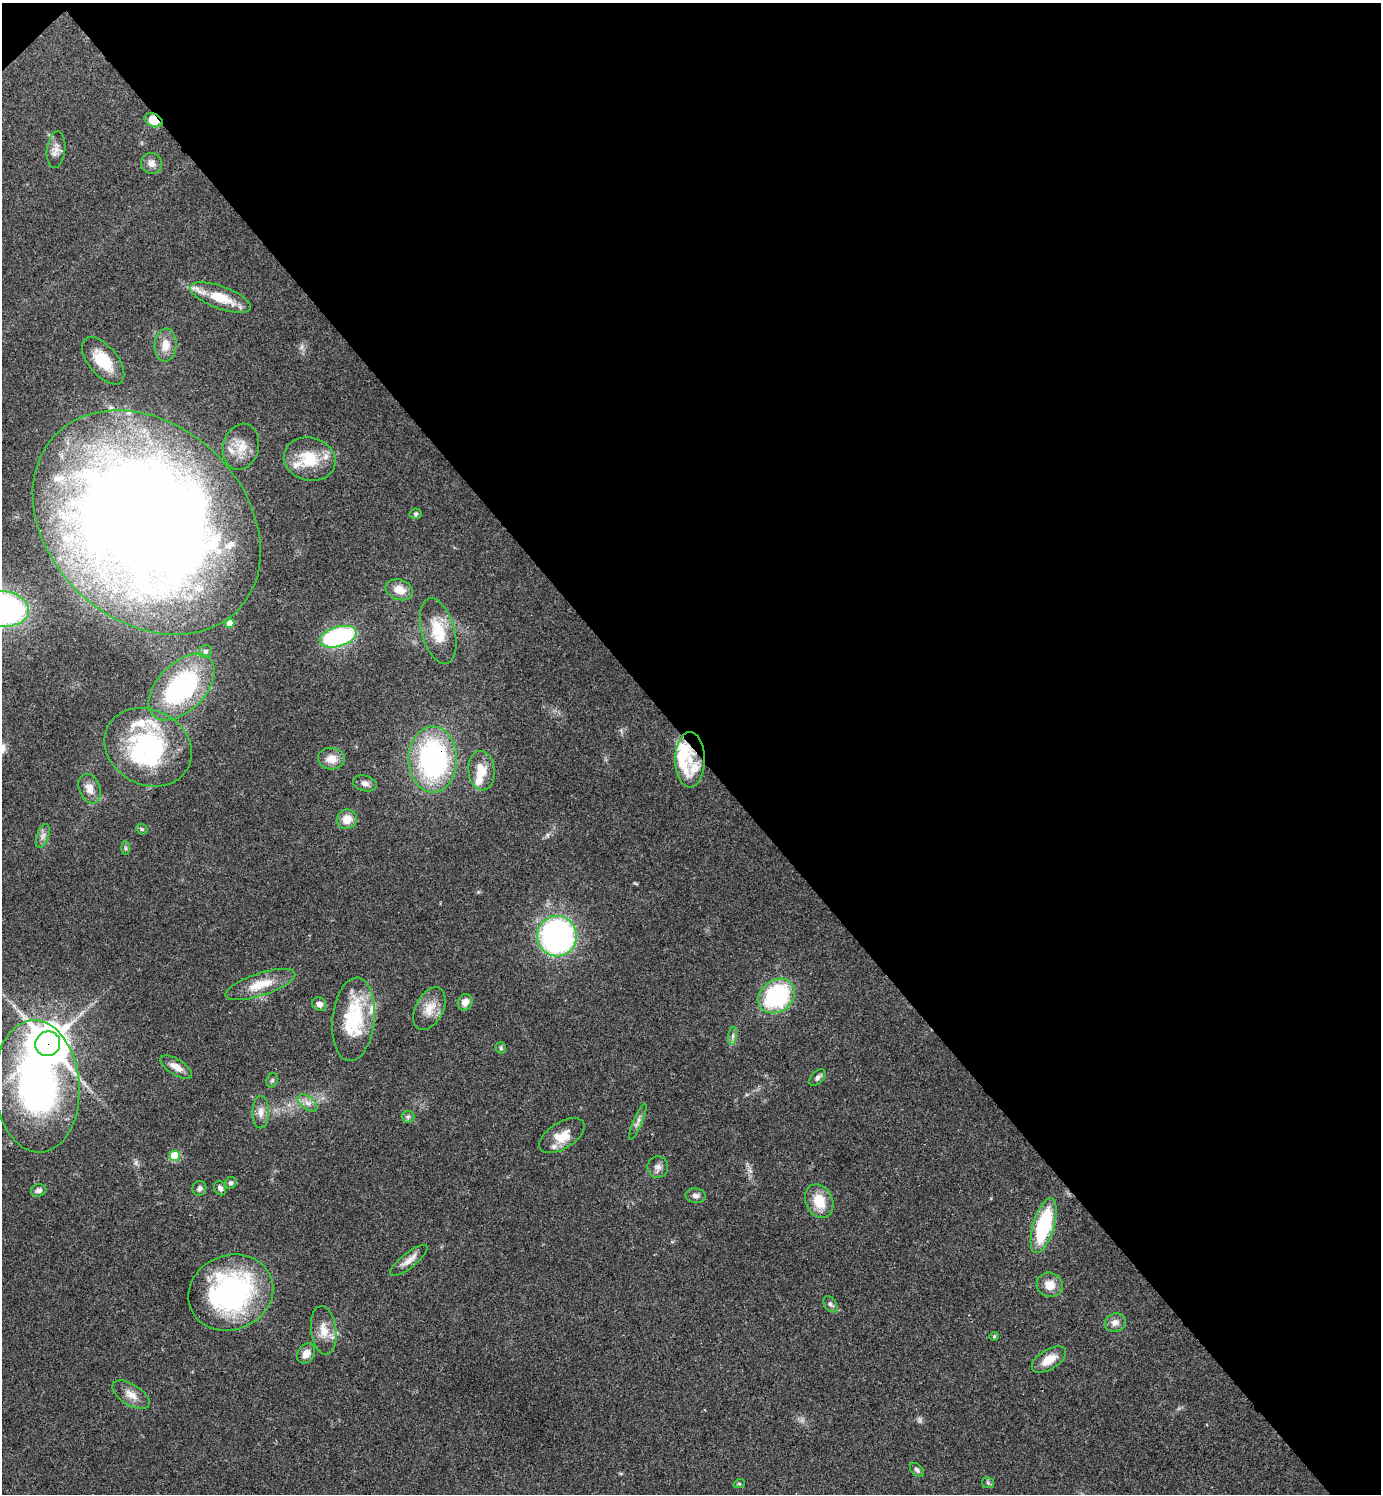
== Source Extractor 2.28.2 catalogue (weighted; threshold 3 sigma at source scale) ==
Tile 3 of 4 x 4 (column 3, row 1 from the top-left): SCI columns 3060-4438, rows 4481-5972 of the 5977 x 5979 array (HDU 1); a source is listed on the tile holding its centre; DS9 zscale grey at full resolution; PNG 1383 x 1496 px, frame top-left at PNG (2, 3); each listed source drawn as its Kron ellipse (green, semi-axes under 4 px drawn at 4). Shown black and unused: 50% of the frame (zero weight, under 3 of 4 exposures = <1% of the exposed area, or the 3 px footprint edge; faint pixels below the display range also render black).
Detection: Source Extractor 2.28.2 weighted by HDU 2 'WHT'; one run over the whole footprint, this tile lists its part. Background 0.044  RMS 0.0048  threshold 0.0217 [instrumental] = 3 sigma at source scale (4.5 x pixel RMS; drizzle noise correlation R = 1.50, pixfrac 1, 0.05/0.05 arcsec/px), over >= 5 px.
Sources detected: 91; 2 too faint to see at this stretch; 3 inside a brighter object's white glare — neither listed nor drawn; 17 inside a brighter listed object's ellipse — not listed separately; the other 69 listed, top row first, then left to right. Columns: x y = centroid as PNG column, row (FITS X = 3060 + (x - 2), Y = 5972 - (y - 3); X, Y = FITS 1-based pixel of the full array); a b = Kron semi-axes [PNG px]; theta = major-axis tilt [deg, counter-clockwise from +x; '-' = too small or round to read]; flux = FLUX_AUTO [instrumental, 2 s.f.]
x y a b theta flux
154 120 9 6 -25 9.6
56 149 18 9 83 3.7
151 163 11 10 - 2.9
220 297 32 11 -20 14
166 345 16 11 86 5.7
103 361 28 14 -50 15
241 447 23 18 76 8.7
310 459 26 21 -14 18
416 514 6 5 - 0.9
147 522 127 97 -43 1100
399 590 14 10 -19 6
2 609 27 18 -4 140
230 623 5 4 - 5.3
438 631 34 16 -74 15
338 637 19 10 16 72
205 651 6 6 - 1.3
182 687 40 24 45 70
148 747 45 37 -27 59
331 759 13 11 -5 6.1
433 759 33 24 -89 92
690 760 28 15 -90 11
482 771 20 13 -84 9
365 783 12 7 -14 2.3
89 789 15 10 -68 4.7
347 819 10 9 - 6.2
142 829 6 5 - 0.66
43 836 12 6 71 2.1
126 848 7 4 -88 0.94
557 936 20 20 - 130
260 984 36 11 18 11
777 996 19 15 39 56
465 1002 8 7 - 3.8
319 1004 7 6 - 2.7
429 1009 23 14 63 7.8
354 1019 42 21 84 36
733 1036 9 4 82 1.3
48 1044 12 12 - 1300
501 1048 6 5 - 0.83
176 1067 18 8 -32 4.6
818 1078 10 6 46 1.7
272 1080 7 5 67 0.92
37 1086 66 42 -86 190
307 1103 11 6 -37 2.7
261 1112 16 8 90 3.7
408 1117 6 6 - 1
638 1122 19 4 67 2.2
562 1136 25 13 32 8
175 1156 5 5 - 21
658 1167 11 10 - 2.6
231 1183 6 5 - 1.1
199 1188 7 6 - 1.5
220 1188 7 5 -64 1.8
39 1190 8 6 17 2
696 1196 10 7 -9 2.1
819 1201 17 13 -66 11
1044 1226 28 10 74 40
409 1261 23 7 38 4
1050 1285 13 12 - 6.1
231 1293 43 37 21 99
830 1304 9 6 -55 1.4
1115 1323 10 9 - 3.2
324 1330 24 12 -82 7.5
994 1336 4 4 - 0.48
306 1354 11 8 56 4.4
1049 1360 19 10 32 7.4
131 1395 21 10 -32 5
917 1470 8 5 -45 1.2
988 1483 6 5 - 0.9
739 1484 6 3 18 0.5
Overlapping masked pixels (flux is a lower limit): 5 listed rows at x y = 154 120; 147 522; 433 759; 48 1044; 37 1086
Isophote crosses this tile's border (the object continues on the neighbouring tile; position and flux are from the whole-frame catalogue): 1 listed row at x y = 2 609